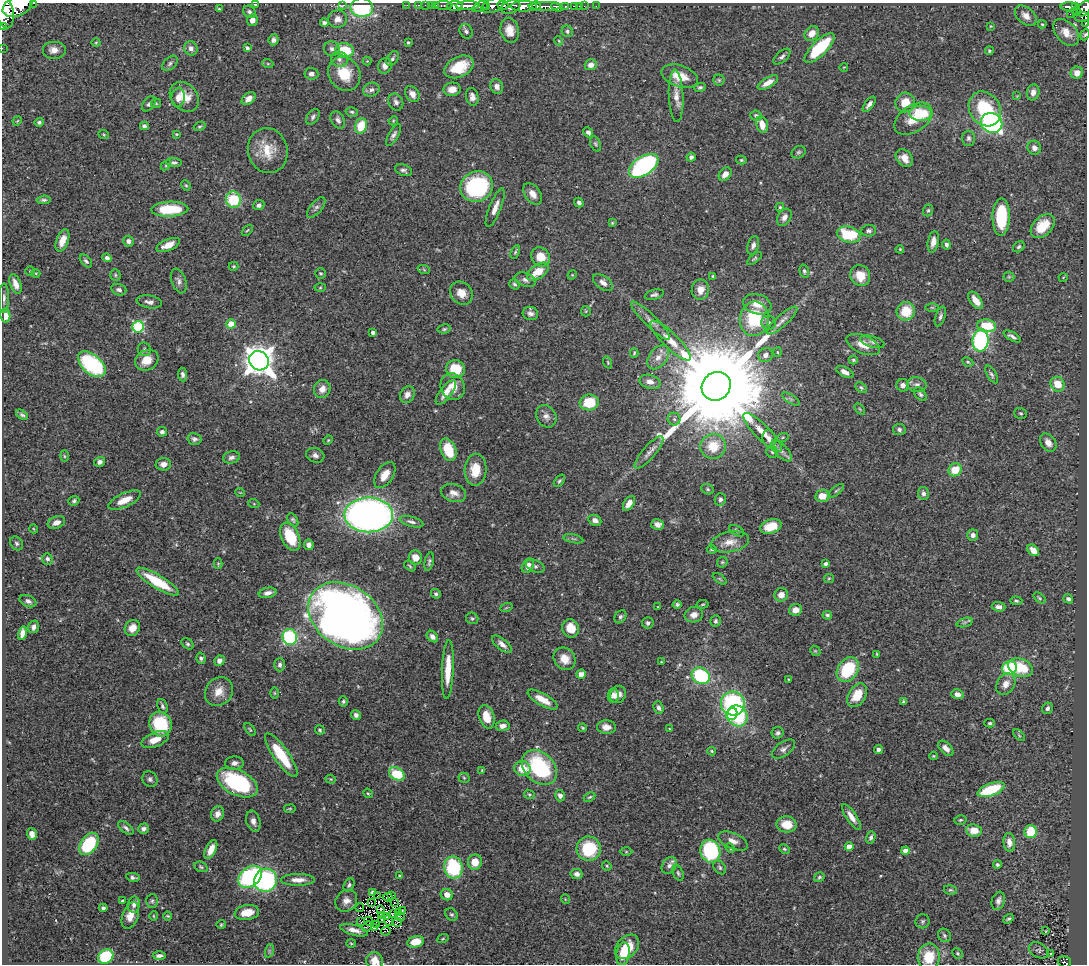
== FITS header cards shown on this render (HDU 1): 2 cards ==
NAXIS1  =                 1085
NAXIS2  =                  962

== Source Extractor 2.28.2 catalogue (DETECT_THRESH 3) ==
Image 1085 x 962 px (HDU 1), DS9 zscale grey, 1 PNG px = 1 image px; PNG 1089 x 966 px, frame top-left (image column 1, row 962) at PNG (2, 3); each listed source drawn as its Kron ellipse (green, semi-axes under 4 px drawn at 4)
Background 0.568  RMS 0.022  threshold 0.0667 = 3 sigma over >= 5 px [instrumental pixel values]
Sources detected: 492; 3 with non-positive FLUX_AUTO (blend fragments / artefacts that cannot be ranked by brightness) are neither listed nor drawn; the other 489 listed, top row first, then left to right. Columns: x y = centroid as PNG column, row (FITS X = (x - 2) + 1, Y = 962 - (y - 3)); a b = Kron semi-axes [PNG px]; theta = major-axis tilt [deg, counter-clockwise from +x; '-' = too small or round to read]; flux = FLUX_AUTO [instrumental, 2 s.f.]
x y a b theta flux
34 3 3 2 - 29
255 5 4 3 - 1.6
343 5 3 2 - 56
407 5 2 2 - 8.8
419 5 3 2 - 15
425 5 2 2 - 11
431 5 2 2 - 11
436 5 3 2 - 13
443 5 9 3 0 57
503 5 5 3 - 220
17 6 16 10 25 2600
455 6 7 5 0 830
468 6 12 4 1 840
481 6 9 4 25 180
486 6 4 3 - 110
492 6 11 6 20 440
524 6 13 5 0 1500
537 6 5 3 - 300
545 6 16 4 -1 520
565 6 3 3 - 83
574 6 4 3 - 41
579 6 2 2 - 4.3
584 6 2 2 - 9.1
596 6 2 2 - 5.9
362 7 11 9 -3 150
511 7 10 6 18 660
557 7 6 4 -23 260
1069 7 8 3 1 150
1076 7 3 3 - 100
219 9 3 3 - 1.8
1084 9 9 5 57 300
4 10 18 9 -77 2500
1077 11 4 3 - 53
249 12 7 5 -40 4.4
1070 14 2 2 - 4.6
1026 16 13 8 -41 11
1082 17 7 5 -2 180
337 19 9 8 - 10
252 20 6 5 - 9.8
324 23 4 3 - 4
1085 23 4 2 - 23
1042 24 4 3 - 1.8
3 26 3 2 - 34
991 26 4 4 - 1.3
510 30 12 9 -78 17
466 31 7 6 - 4.5
567 31 6 5 - 3.3
1066 32 16 10 -49 17
812 33 8 6 46 15
1085 35 6 4 67 2.3
273 40 5 5 - 5.5
559 41 5 3 - 1.5
96 42 4 3 - 1.3
408 42 3 3 - 2.1
2 48 2 2 - 7.1
191 48 7 6 - 6.9
247 48 4 4 - 4.1
820 48 20 7 44 93
332 49 8 7 - 5.6
54 50 12 9 0 14
345 50 9 6 -10 49
989 51 4 4 - 2.4
782 57 10 5 41 4.7
339 59 8 7 - 7.1
392 59 8 5 53 3.7
367 61 4 4 - 1.4
170 63 9 5 45 3.9
268 64 6 3 -19 1.6
591 65 6 5 - 10
385 66 8 6 72 9.1
459 67 15 10 26 45
844 67 4 2 - 1.1
1077 73 6 6 - 13
311 74 7 6 - 5.8
344 74 18 15 -55 46
680 76 19 10 -18 25
719 80 5 5 - 2.4
768 83 11 5 30 13
497 87 7 6 - 7.5
700 87 5 4 - 2.9
452 89 8 7 - 12
371 90 8 6 22 5.8
1033 92 8 6 75 9.5
412 94 9 6 -57 10
676 96 26 7 -88 14
1017 96 4 4 - 1.3
178 97 10 6 84 11
184 97 16 13 -47 25
472 97 9 6 -79 7.6
249 98 8 5 41 9.1
396 102 9 7 -60 5.5
905 102 10 9 - 26
156 103 5 5 - 1.9
149 104 8 5 50 3.8
869 104 9 4 53 6
985 109 18 15 -56 89
352 112 6 4 -14 2.8
921 113 11 7 -2 66
756 116 6 5 - 3.5
313 117 8 5 56 4.3
913 119 21 13 34 30
338 120 9 6 -59 6
17 121 5 3 - 1.3
393 121 5 3 - 1.5
39 122 5 4 - 3.3
992 123 11 9 -33 280
762 124 9 5 -76 16
144 126 4 4 - 4
200 126 6 4 28 2.4
361 126 8 6 71 41
588 132 5 4 - 4.6
176 134 3 3 - 1.4
104 135 5 3 - 1.4
393 135 12 5 60 5.2
968 138 7 6 - 4
595 144 8 5 -68 2.7
1034 148 7 6 - 7.3
268 151 23 20 -76 38
799 152 7 5 30 3
691 157 4 4 - 4.6
904 158 10 7 -45 12
741 160 5 4 - 2.1
174 162 8 4 -5 3.7
166 165 6 3 45 1.8
644 166 16 9 33 270
403 170 9 5 -20 4.5
725 174 7 5 49 11
186 185 5 4 - 1.9
477 187 16 15 - 180
533 194 12 7 -55 11
233 199 8 7 - 65
44 200 7 4 4 3.1
579 202 5 4 - 3.9
259 205 6 5 - 4.1
780 207 4 4 - 2.1
316 208 12 5 50 5.3
495 208 20 6 68 12
170 209 18 7 2 52
928 210 6 4 71 2.7
784 217 9 6 60 9.1
1001 217 18 8 88 79
612 223 4 3 - 1.5
1043 226 14 9 44 45
247 230 6 2 44 1.4
869 231 7 5 4 4
849 234 12 7 -14 70
62 240 11 6 68 17
128 241 5 5 - 5.6
933 242 11 5 80 10
168 245 12 5 23 16
753 245 9 5 71 5.7
946 245 5 4 - 3.3
1019 247 6 5 - 2.8
900 249 4 3 - 1.4
515 252 7 4 69 2.2
541 257 10 8 -44 26
107 258 5 4 - 4.5
754 259 9 4 37 2.4
86 261 7 4 -49 3.5
233 266 5 3 - 1.8
424 270 6 4 -21 2.1
30 271 5 5 - 1.9
804 271 6 4 -73 2.8
538 272 12 7 35 30
36 273 5 4 - 1.7
321 273 5 5 - 2.3
115 275 6 5 - 2.2
572 275 5 4 - 1.4
713 276 3 3 - 1.9
860 276 10 9 - 26
1009 277 5 5 - 2.1
1063 278 4 3 - 1.1
525 280 11 6 -20 6.3
179 281 13 7 -71 6.4
603 283 11 6 -37 8.8
15 284 10 5 -70 13
514 284 5 4 - 2.9
320 288 5 3 - 1.6
119 290 8 5 -17 4.3
700 290 10 8 82 15
461 293 12 10 -44 17
654 295 9 5 15 4
4 298 15 5 90 6
976 300 10 5 -53 18
149 302 12 6 -9 6.4
757 304 14 10 -17 19
932 307 6 4 -1 2.2
586 311 5 5 - 1.6
906 311 9 9 - 38
530 313 7 6 - 5.5
5 316 7 5 -80 17
940 316 10 5 70 4.1
754 319 17 14 83 82
782 320 20 5 42 10
650 321 26 6 -44 12
769 323 7 7 - 5.5
231 324 5 4 - 34
987 326 9 6 -8 47
138 327 6 5 - 140
444 329 7 4 11 2.1
373 333 4 3 - 3.6
1012 336 9 4 -30 4.9
981 340 11 8 83 220
670 341 27 7 -44 22
872 342 13 5 -16 5.4
863 344 18 9 -22 19
144 349 7 6 - 3.7
778 352 5 3 - 1.6
634 353 5 4 - 1.9
765 355 7 7 - 7.9
658 357 13 9 52 13
147 360 12 10 30 22
853 360 4 3 - 2.3
259 361 10 9 - 2300
608 362 6 3 -71 1.7
968 362 6 4 -27 2
92 364 16 9 -41 150
455 369 9 9 - 43
845 372 9 4 -26 8.4
992 374 10 4 -60 3.4
183 375 7 4 -83 4.6
650 382 10 6 -15 11
1058 384 7 7 - 29
903 385 6 6 - 7.6
917 385 10 7 -6 6.6
716 386 15 13 42 55000
453 387 13 12 - 19
861 388 6 4 -39 2.7
322 389 9 8 - 12
446 393 15 6 53 14
920 394 8 5 -51 3.4
407 395 9 7 59 8.2
791 399 10 4 -34 3.2
589 403 9 8 - 50
860 409 6 3 -53 1.7
1021 413 6 5 - 2.4
22 415 6 4 -31 3.2
546 416 12 9 -57 9.3
674 419 6 6 - 4.1
899 429 6 5 - 4.3
162 432 5 5 - 4.4
763 432 26 7 -45 22
783 437 6 3 19 1.8
194 439 7 5 -16 4.5
769 439 9 6 -78 7.3
328 440 5 4 - 1.6
1048 443 10 7 -54 11
713 446 13 12 - 40
448 450 12 7 -67 45
781 451 13 6 -45 7.6
649 452 20 6 49 10
772 452 6 5 - 2.8
315 455 9 7 -17 6.5
64 456 6 4 -88 1.8
231 457 8 6 13 5.7
99 462 6 5 - 6.3
163 464 8 6 5 7.8
475 470 16 11 88 30
955 470 7 6 - 28
385 475 14 8 57 16
559 481 7 4 52 2.5
708 489 6 5 - 2.7
836 491 9 4 40 2.4
240 492 5 3 - 1.1
454 493 13 9 -15 11
923 493 6 5 - 5.3
822 496 7 6 - 17
720 499 6 5 - 4.3
125 500 17 7 24 21
74 501 5 4 - 3.2
629 503 8 5 56 11
254 504 5 3 - 1.5
369 515 24 17 0 910
293 520 7 4 -59 2.7
595 520 7 5 -28 7.8
56 522 9 6 20 8.7
411 522 12 5 -16 5.3
658 524 6 5 - 6.6
771 526 11 7 16 35
34 529 4 3 - 1.1
737 531 8 4 -30 3
973 535 5 5 - 5.9
290 537 15 8 -65 54
573 539 10 3 -11 2.9
730 542 19 10 10 18
17 543 7 6 - 3.3
309 545 5 4 - 6.7
712 549 5 3 - 2.2
1033 550 6 4 -47 14
415 557 7 6 - 16
47 559 6 5 - 4
429 562 9 4 77 3.3
722 562 6 5 - 2.2
218 564 5 4 - 1.5
826 564 4 3 - 3.5
410 566 6 4 -37 2.2
528 566 8 5 60 9.4
535 566 10 6 -24 4.5
829 578 5 4 - 1.8
720 579 8 4 -36 2.1
157 582 24 6 -31 65
268 593 9 5 12 6.7
436 594 5 4 - 3
781 595 7 6 - 12
1039 598 7 4 -39 2.5
1068 599 5 4 - 3.9
28 601 9 5 -24 5.4
1016 601 6 4 -1 2.4
677 604 4 4 - 2.6
702 604 6 3 10 1.5
658 607 3 2 - 1.1
998 607 7 4 -4 5.8
506 608 6 4 19 2.2
795 610 6 5 - 13
694 615 9 7 13 11
827 615 5 4 - 3
345 616 40 30 -35 1500
620 617 7 5 57 3.8
472 618 6 6 - 2.7
716 621 6 5 - 3.1
965 622 8 3 19 2.8
648 623 6 5 - 4.1
34 627 6 5 - 5.8
132 628 8 7 - 13
571 628 9 8 - 26
22 633 7 4 77 10
290 637 8 7 - 130
432 637 6 5 - 7.2
188 644 7 5 -39 2.7
502 644 12 5 -39 8.6
815 651 5 4 - 1.6
877 654 3 2 - 1.3
201 658 5 4 - 3.1
565 659 12 10 -49 22
219 661 5 5 - 6.2
661 662 3 2 - 1.3
280 665 6 5 - 4.3
1010 668 7 6 - 79
1020 668 13 8 -21 56
448 670 29 6 88 35
848 670 13 10 53 77
581 674 5 4 - 11
701 676 9 7 -29 120
789 679 4 3 - 1.5
1006 684 11 8 56 13
219 692 15 13 53 20
275 693 6 4 -89 1.9
618 694 9 7 66 12
957 694 6 5 - 7.9
857 695 13 8 58 30
613 696 7 5 83 8.1
543 700 17 6 -29 19
343 701 5 4 - 2.7
904 702 4 3 - 3.2
733 703 12 12 - 200
162 706 7 5 -66 3.4
659 708 6 5 - 4.8
1047 708 6 5 - 4.4
732 714 6 5 - 31
356 715 5 5 - 4.9
737 716 11 9 -52 90
487 717 12 7 -73 27
990 723 5 4 - 2.5
160 724 12 11 - 85
503 726 7 5 6 8.8
606 727 9 6 -4 10
583 728 4 4 - 1.8
250 729 7 3 -53 2
670 729 4 3 - 1.3
320 730 5 4 - 2.1
778 733 6 5 - 4.2
1019 735 7 4 -46 2.4
155 740 14 7 22 18
946 748 9 5 -44 8.6
783 749 13 7 35 6.4
879 750 4 4 - 5.4
712 751 4 3 - 1.7
281 755 26 7 -55 59
933 756 4 3 - 1.6
234 763 9 6 3 6.3
539 767 20 14 -45 130
522 769 8 7 - 26
482 770 3 3 - 1.1
397 774 8 6 -33 70
464 778 5 5 - 2.3
150 779 8 7 - 4.7
331 779 5 4 - 1.7
237 783 22 12 -26 160
991 789 14 6 20 69
368 793 5 4 - 1.9
529 794 5 4 - 2.1
560 796 6 5 - 6.5
590 797 6 4 27 2
290 809 6 3 8 1.5
217 814 8 6 71 7.9
851 817 15 5 -56 12
960 820 6 4 15 2.2
253 821 11 6 -73 7.6
787 824 10 8 -3 28
126 828 9 5 -39 4.6
143 829 5 5 - 4.5
974 830 8 6 -7 19
1031 832 6 6 - 46
32 834 6 5 - 8.4
871 838 6 4 71 4.1
733 841 16 8 -24 11
1009 842 9 5 -84 9.5
89 844 12 8 55 99
849 847 4 4 - 19
730 848 6 3 -46 1.8
211 849 10 5 64 17
589 849 12 12 - 74
784 849 5 3 - 1.8
710 851 11 10 - 160
905 851 4 4 - 13
626 852 6 4 -1 1.9
475 862 7 7 - 19
669 865 9 6 55 6.2
997 865 4 4 - 2.9
607 866 5 4 - 1.5
201 867 7 5 -22 2.5
453 868 11 9 -80 110
720 868 8 5 -52 3.3
678 873 8 5 -67 3.1
577 874 6 5 - 5.9
399 876 3 3 - 2.3
133 877 7 4 -11 3.8
250 877 13 9 38 180
819 877 5 4 - 2.6
266 880 12 11 - 210
298 880 17 6 0 13
349 885 7 5 55 3.7
951 890 6 4 -14 2.4
372 892 4 3 - 2.5
378 895 2 2 - 0.8
447 895 6 5 - 10
392 896 3 2 - 0.8
388 897 4 4 - 0.55
565 899 5 3 - 1.1
122 901 4 3 - 2.6
152 901 7 6 - 2.8
346 901 12 10 44 11
998 901 9 6 73 6.2
371 902 3 2 - 0.76
394 902 2 2 - 0.73
134 904 8 6 80 5.8
360 907 4 2 - 2.3
103 908 4 3 - 3.4
381 909 4 2 - 0.39
403 911 3 2 - 1.4
399 912 3 2 - 2.4
247 913 12 7 10 23
393 913 3 2 - 0.72
451 914 7 5 -41 3.2
381 915 3 3 - 0.92
130 916 14 8 70 18
153 916 5 3 - 1.3
168 916 4 3 - 1.6
387 917 3 2 - 2.2
401 917 4 2 - 0.51
382 919 3 2 - 1
1008 919 5 3 - 2.3
360 921 4 2 - 2.9
368 921 4 2 - 1.8
388 921 5 2 - 1.5
922 921 7 7 - 3.4
397 922 4 2 - 2
221 924 5 3 - 2.1
376 924 3 2 - 0.093
367 926 6 2 48 3.2
374 927 3 2 - 1.3
354 930 14 5 -15 10
386 931 5 2 - 1.2
1046 931 3 3 - 1.2
944 935 7 6 - 3.2
443 939 6 3 20 1.6
415 942 8 5 13 27
351 943 5 3 - 1.5
627 947 14 10 46 37
1039 950 10 7 -29 2.7
269 951 7 4 72 2.8
957 953 6 4 -46 2.6
623 954 11 6 82 21
1051 954 3 3 - 3.7
159 956 6 4 2 4.6
106 957 8 6 39 110
929 957 13 11 84 41
374 961 8 8 - 17
1065 962 7 5 -15 100
At the frame edge (FLAGS 8, measured only in part): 10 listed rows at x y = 34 3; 17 6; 1084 9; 4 10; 1085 23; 3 26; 1085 35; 2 48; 374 961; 1065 962
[3 non-positive-flux detections neither listed nor drawn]